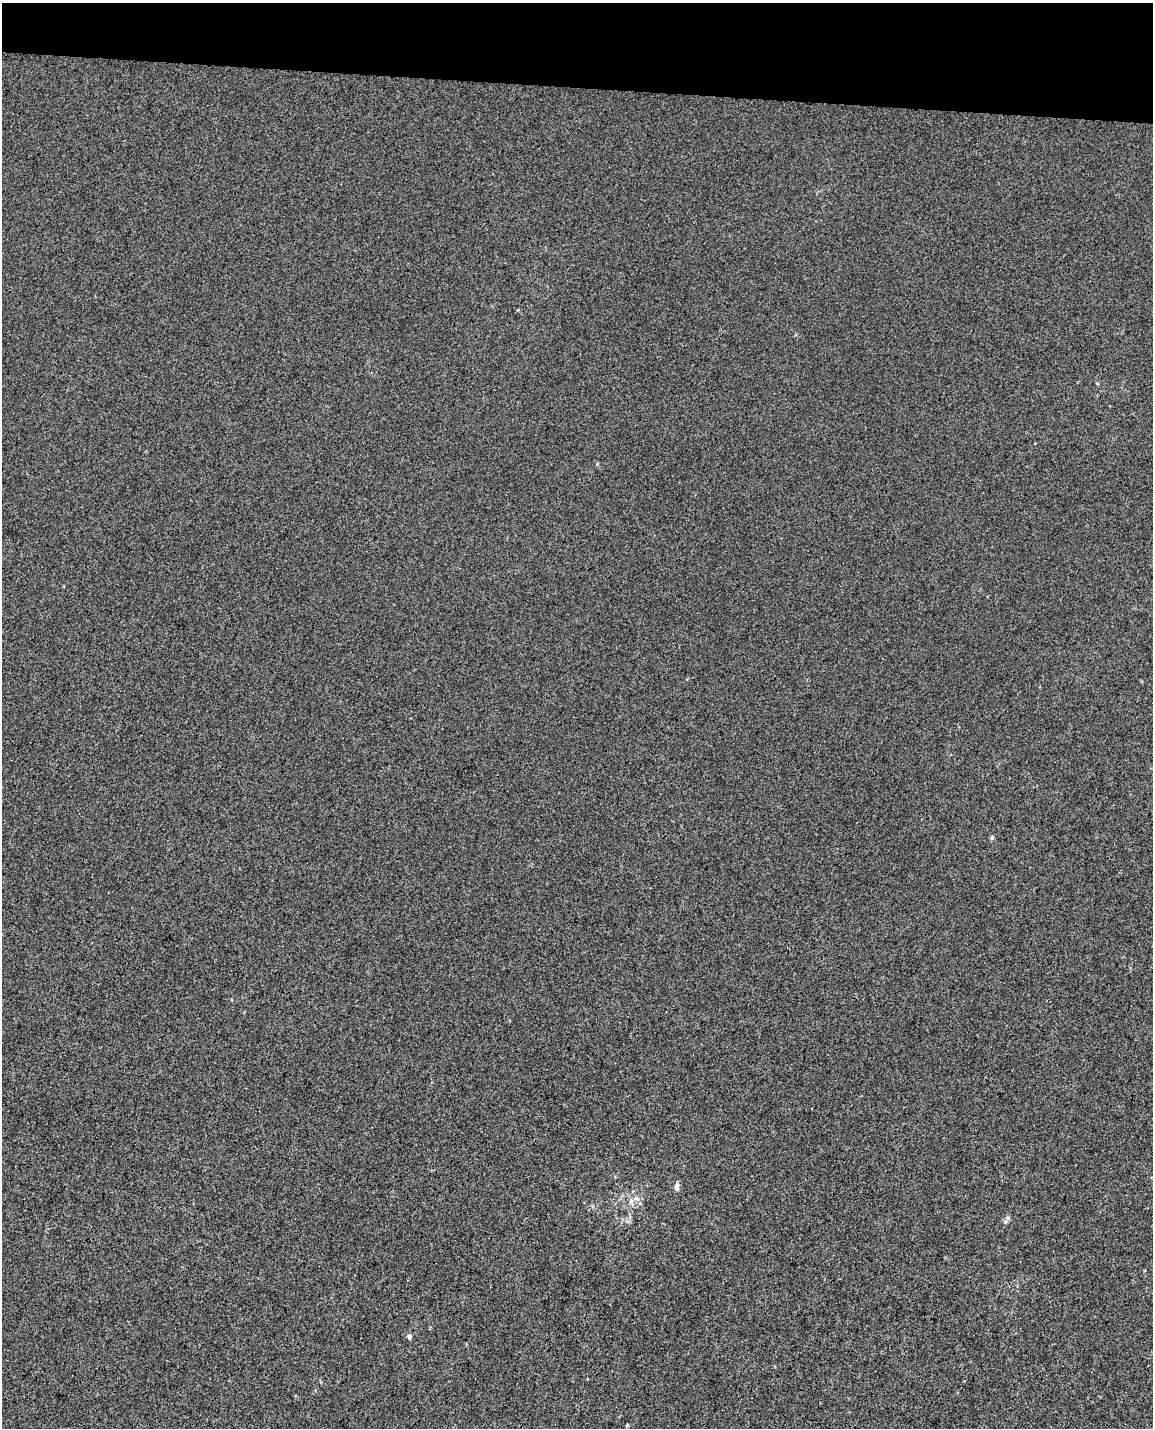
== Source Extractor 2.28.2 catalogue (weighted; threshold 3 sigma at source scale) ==
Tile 2 of 4 x 3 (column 2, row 1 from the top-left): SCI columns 1168-2318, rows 3194-4619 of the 4626 x 4904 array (HDU 1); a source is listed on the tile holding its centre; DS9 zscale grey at full resolution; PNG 1155 x 1430 px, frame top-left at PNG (2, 3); no overlay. Shown black and unused: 6% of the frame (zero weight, under 3 of 4 exposures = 5% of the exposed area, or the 3 px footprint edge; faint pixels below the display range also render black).
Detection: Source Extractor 2.28.2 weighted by HDU 2 'WHT'; one run over the whole footprint, this tile lists its part. Background -7.69e-04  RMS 0.005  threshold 0.0223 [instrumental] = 3 sigma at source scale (4.5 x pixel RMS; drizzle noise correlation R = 1.50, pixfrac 1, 0.0396/0.0396 arcsec/px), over >= 5 px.
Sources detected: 5; all 5 listed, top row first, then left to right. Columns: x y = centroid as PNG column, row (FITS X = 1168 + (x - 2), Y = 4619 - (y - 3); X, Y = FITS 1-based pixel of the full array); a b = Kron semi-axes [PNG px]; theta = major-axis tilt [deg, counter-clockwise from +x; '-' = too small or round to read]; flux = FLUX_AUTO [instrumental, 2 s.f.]
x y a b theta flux
992 838 6 4 69 0.85
676 1187 9 5 86 1.9
631 1201 8 6 71 1.6
1005 1221 6 4 -18 0.71
409 1336 6 5 - 1.3